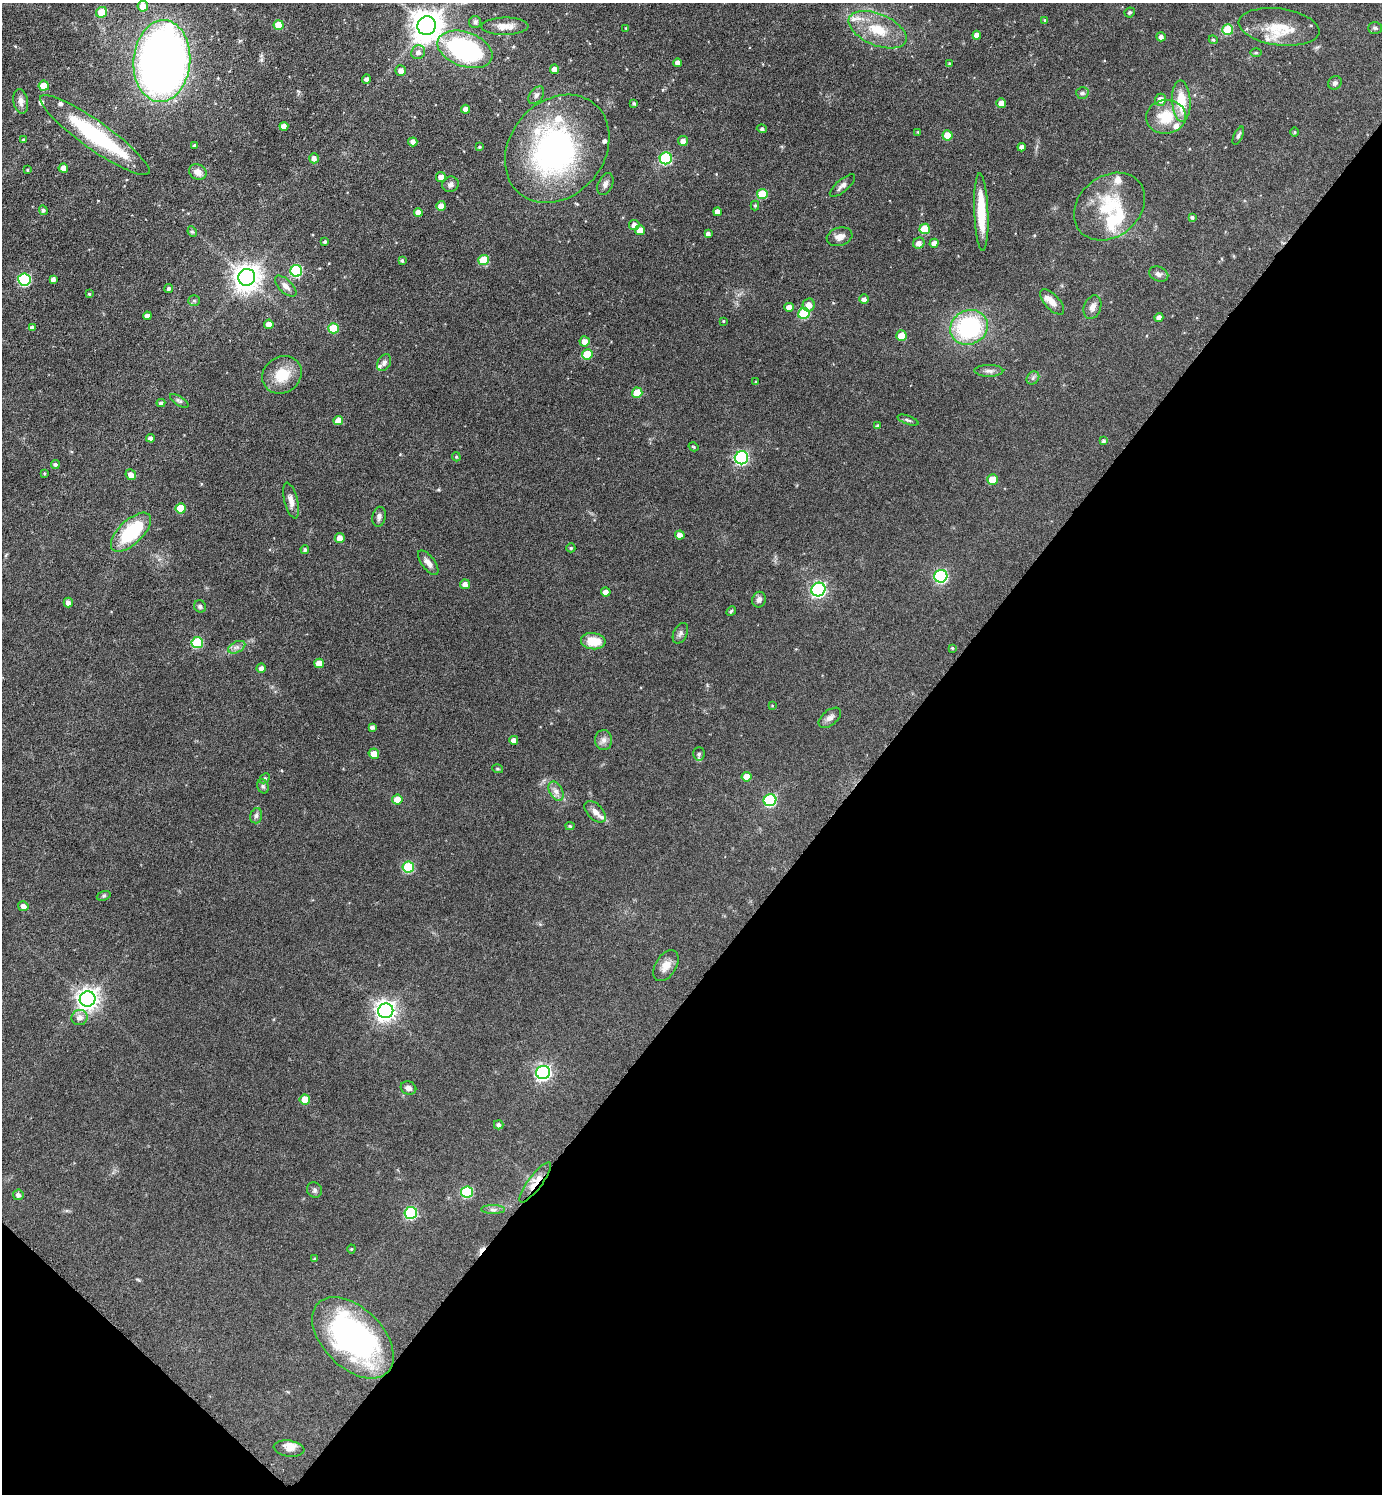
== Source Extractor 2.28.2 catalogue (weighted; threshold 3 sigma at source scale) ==
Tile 15 of 4 x 4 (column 3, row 4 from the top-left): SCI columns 2919-4298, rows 7-1498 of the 5984 x 5981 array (HDU 1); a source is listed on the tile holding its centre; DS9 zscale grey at full resolution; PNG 1384 x 1496 px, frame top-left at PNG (2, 3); each listed source drawn as its Kron ellipse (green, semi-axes under 4 px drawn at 4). Shown black and unused: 38% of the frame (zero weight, under 3 of 6 exposures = <1% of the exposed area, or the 3 px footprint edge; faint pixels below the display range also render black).
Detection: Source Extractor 2.28.2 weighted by HDU 2 'WHT'; one run over the whole footprint, this tile lists its part. Background 0.081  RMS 0.004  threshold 0.0163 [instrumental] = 3 sigma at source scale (4.09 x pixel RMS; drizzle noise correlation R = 1.36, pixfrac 0.8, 0.05/0.05 arcsec/px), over >= 5 px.
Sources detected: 204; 2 inside a brighter object's white glare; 1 cosmic-ray / hot-pixel residue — neither listed nor drawn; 15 inside a brighter listed object's ellipse — not listed separately; the other 186 listed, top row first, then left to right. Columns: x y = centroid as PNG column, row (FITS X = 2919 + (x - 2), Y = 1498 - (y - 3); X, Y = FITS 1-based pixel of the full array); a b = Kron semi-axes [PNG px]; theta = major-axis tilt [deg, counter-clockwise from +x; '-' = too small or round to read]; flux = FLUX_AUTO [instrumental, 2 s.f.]
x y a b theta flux
143 6 5 5 - 3.5
101 12 6 5 - 5.7
1130 12 5 4 - 0.74
1045 20 4 4 - 0.36
475 22 6 6 - 0.74
279 25 5 5 - 6.2
427 26 9 9 - 550
505 26 23 8 1 3.6
1279 27 41 18 -7 12
626 28 4 3 - 0.33
1375 28 7 5 -2 0.7
878 30 31 15 -23 11
1228 30 5 5 - 14
977 35 4 4 - 2.3
1161 37 4 4 - 1.3
1213 40 4 4 - 0.45
465 49 28 17 -20 48
418 52 7 6 - 1.7
1256 53 5 3 - 0.48
162 61 41 28 85 250
678 63 4 4 - 2
950 64 4 4 - 0.64
554 69 5 4 - 2.2
401 71 5 5 - 2.2
366 79 4 4 - 0.96
1335 83 7 6 - 0.93
44 86 5 5 - 5.1
1082 93 6 6 - 1
536 95 10 6 53 1.2
1160 100 6 5 - 2.9
21 101 12 7 -79 1.7
1181 101 20 9 -87 9.6
634 103 3 3 - 0.61
1001 103 5 4 - 2.6
465 109 4 4 - 1.8
1166 117 20 17 6 10
284 126 4 4 - 2.4
762 129 5 4 - 0.8
918 132 4 4 - 0.32
1295 132 5 3 - 0.4
95 135 66 14 -35 34
947 135 5 5 - 7.4
1238 136 10 4 65 0.79
23 140 4 4 - 0.47
683 141 5 5 - 2
413 142 4 4 - 1.8
194 145 3 3 - 0.53
479 147 4 3 - 0.43
1022 147 4 4 - 1.6
557 149 58 47 50 83
314 158 5 5 - 1.8
666 158 6 6 - 31
63 168 5 4 - 2.8
27 170 3 3 - 0.32
198 172 9 7 -31 2.6
441 177 5 5 - 2.2
450 184 8 7 - 1.2
605 184 11 7 64 1.5
842 186 16 6 40 1.8
762 194 5 5 - 12
755 205 5 4 - 0.42
441 206 5 5 - 2.4
1109 206 39 30 39 19
43 210 5 4 - 0.75
418 212 4 4 - 2.5
717 212 4 4 - 2.2
981 212 39 7 -88 12
1192 217 4 4 - 0.73
634 225 5 5 - 2
925 229 5 5 - 12
640 230 5 5 - 3.7
192 232 5 4 - 0.57
708 234 4 4 - 1.3
840 237 13 9 16 2.3
325 241 3 3 - 0.61
919 243 6 5 - 1.8
934 243 4 4 - 2.1
484 260 5 5 - 9.3
402 261 4 3 - 0.59
296 271 6 6 - 30
1159 274 10 7 -23 1.4
247 277 9 8 - 390
24 279 6 6 - 36
53 279 4 4 - 1.3
286 286 13 6 -43 2
169 289 4 4 - 0.85
89 294 3 3 - 0.44
864 299 5 4 - 1.3
194 301 6 5 - 0.63
1052 302 16 7 -48 2.9
809 305 6 6 - 3.2
789 307 4 4 - 2.6
1092 307 12 8 69 2
804 314 6 5 - 20
147 316 4 4 - 1.9
1159 318 4 4 - 1.9
723 321 3 3 - 0.35
269 324 5 4 - 2.8
969 327 19 17 28 39
33 328 4 4 - 1.3
333 328 5 5 - 12
901 336 5 5 - 5.8
585 341 5 5 - 2.7
587 354 5 5 - 8.9
384 363 9 6 61 1.2
989 371 14 6 -1 1.5
282 375 20 18 34 9.3
1033 378 7 5 48 0.89
756 382 3 3 - 0.36
637 393 5 5 - 8.5
179 401 10 4 -32 0.89
161 403 4 4 - 0.89
338 420 5 4 - 3.5
908 420 11 4 -19 0.75
878 426 4 4 - 0.79
151 438 4 4 - 1.4
1104 441 4 4 - 0.68
694 447 5 3 - 0.33
456 457 5 4 - 0.47
741 458 7 6 - 51
55 464 4 4 - 0.7
44 473 4 3 - 0.36
131 475 5 5 - 2.1
992 479 5 5 - 6.1
291 501 18 6 -76 2.4
180 508 5 5 - 8.2
379 517 10 6 79 1.3
131 532 25 12 44 23
680 535 5 4 - 2
340 538 5 5 - 2.7
571 548 4 4 - 0.49
305 550 4 4 - 0.68
428 563 14 6 -53 2.2
941 576 6 6 - 51
465 584 5 5 - 2
818 589 7 6 - 75
606 592 5 4 - 2
759 600 8 6 69 1.5
68 602 5 4 - 1.5
200 606 6 6 - 0.82
731 611 5 4 - 0.51
680 633 11 6 63 1.2
593 641 12 8 -7 7.3
197 643 6 5 - 18
237 647 9 5 26 1.3
952 648 4 3 - 0.36
319 663 5 4 - 4.7
261 668 4 4 - 1.2
772 705 4 3 - 0.28
830 718 13 7 39 1.8
372 727 4 3 - 0.94
514 740 4 4 - 2.1
603 740 10 8 89 1.8
374 754 5 5 - 3.2
699 754 6 5 - 0.86
498 769 5 3 - 0.4
747 777 5 5 - 4.6
265 778 6 4 44 0.51
263 786 7 5 -67 0.81
556 791 10 6 -63 1.8
397 800 5 5 - 4.7
770 800 6 6 - 37
595 812 13 7 -47 2.3
256 816 8 5 74 0.91
570 826 4 4 - 0.54
408 867 6 5 - 22
104 896 7 4 20 0.58
23 906 5 5 - 1.7
666 966 17 10 57 3.5
88 999 8 7 - 230
386 1011 7 7 - 200
79 1017 8 7 - 2.1
543 1072 7 6 - 91
408 1088 8 6 -23 1.4
305 1100 5 5 - 5.5
499 1125 5 4 - 0.8
535 1182 24 7 53 5.4
315 1190 8 7 - 0.96
467 1192 6 5 - 26
18 1195 5 5 - 1.2
493 1210 12 4 -1 1.1
411 1213 6 6 - 30
351 1249 4 4 - 0.37
314 1259 4 3 - 0.42
353 1338 49 30 -45 84
289 1449 15 8 -8 2.1
Overlapping masked pixels (flux is a lower limit): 1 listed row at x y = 535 1182